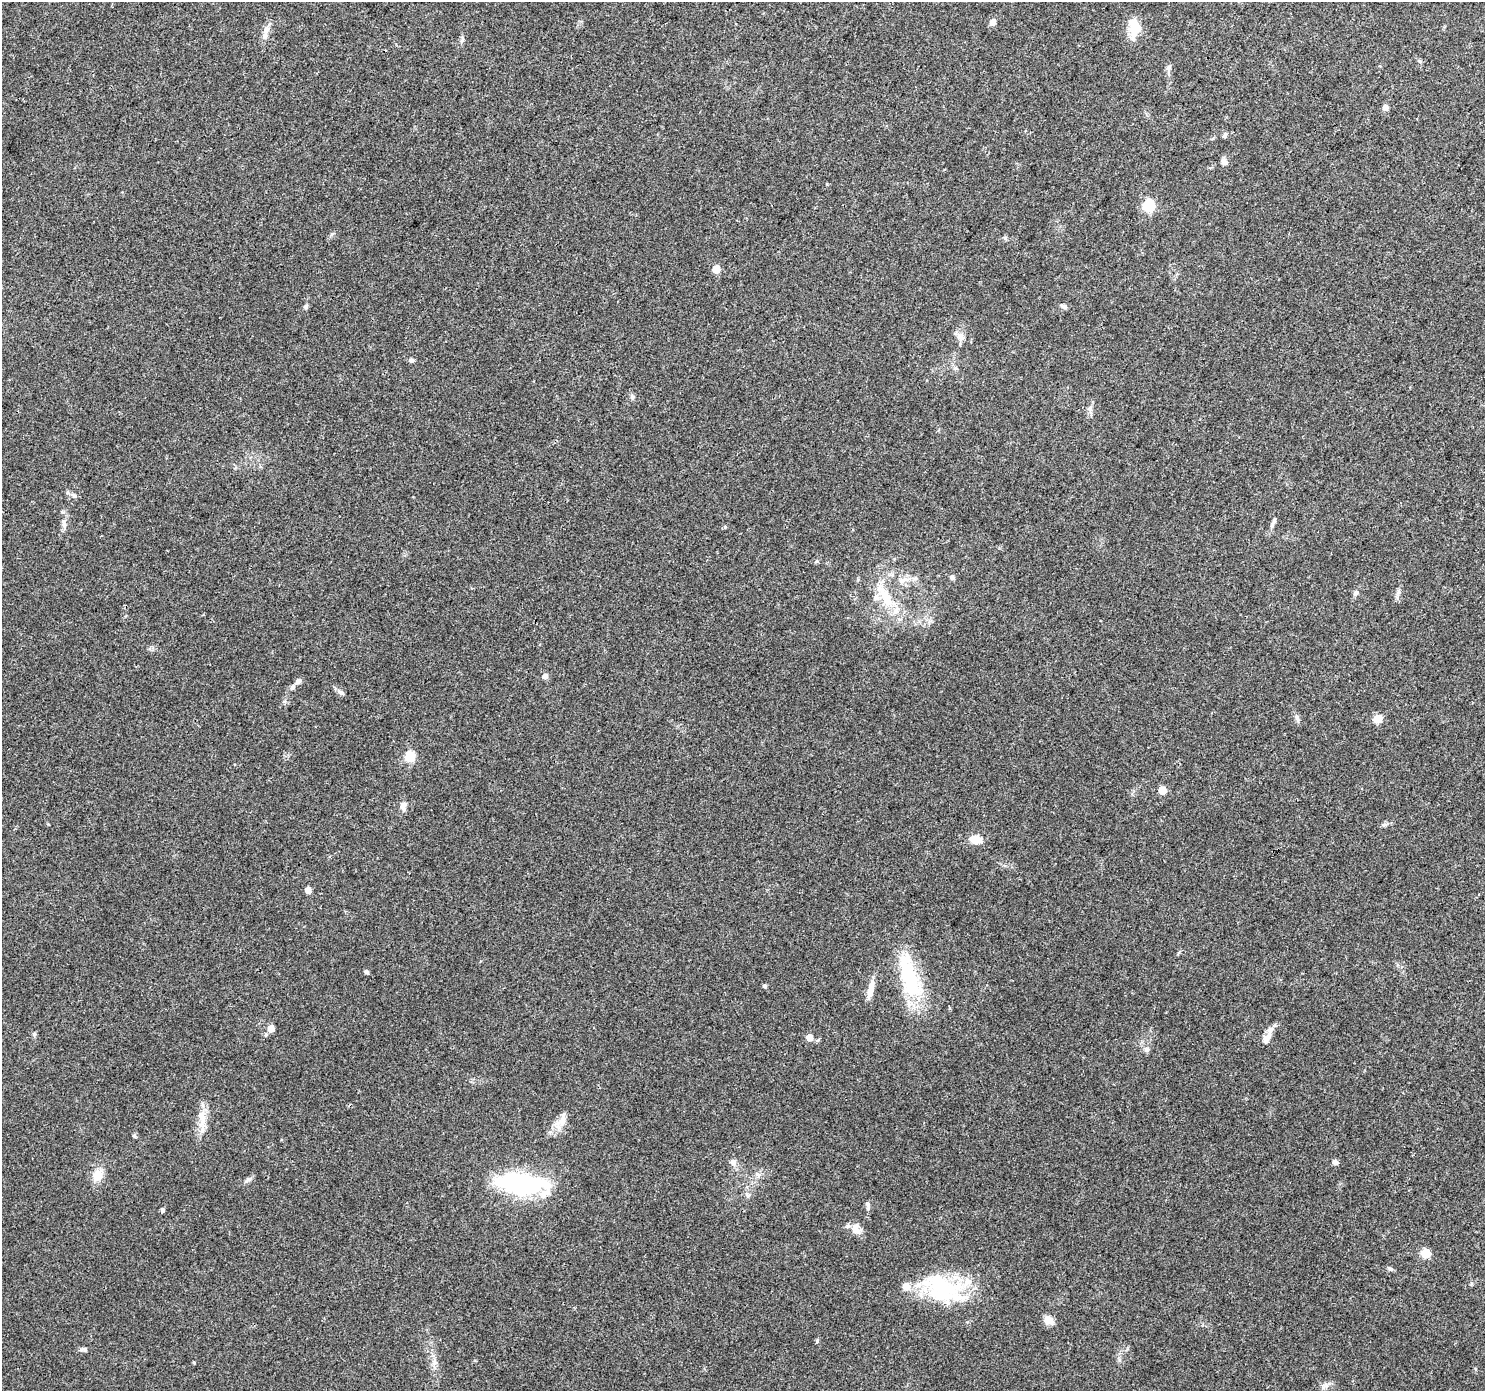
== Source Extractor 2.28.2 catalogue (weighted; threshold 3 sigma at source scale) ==
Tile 10 of 4 x 4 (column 2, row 3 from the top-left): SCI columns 1484-2966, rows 1575-2963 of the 5942 x 5993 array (HDU 1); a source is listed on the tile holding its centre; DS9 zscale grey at full resolution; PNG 1487 x 1393 px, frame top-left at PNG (2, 2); no overlay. Shown black and unused: <1% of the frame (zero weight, under 3 of 4 exposures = <1% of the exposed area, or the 3 px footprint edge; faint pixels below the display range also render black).
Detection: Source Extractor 2.28.2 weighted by HDU 2 'WHT'; one run over the whole footprint, this tile lists its part. Background 0.0446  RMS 0.0036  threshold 0.016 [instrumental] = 3 sigma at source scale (4.5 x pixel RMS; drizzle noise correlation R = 1.50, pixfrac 1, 0.0396/0.0396 arcsec/px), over >= 5 px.
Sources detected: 70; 3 inside a brighter object's white glare — not listed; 3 inside a brighter listed object's ellipse — not listed separately; the other 64 listed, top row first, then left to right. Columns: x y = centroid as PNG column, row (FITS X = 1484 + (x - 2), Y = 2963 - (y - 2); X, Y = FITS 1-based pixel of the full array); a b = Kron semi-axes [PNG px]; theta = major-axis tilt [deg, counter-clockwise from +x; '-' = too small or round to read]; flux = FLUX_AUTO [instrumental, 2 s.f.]
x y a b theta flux
993 22 7 6 - 1.9
1135 28 21 12 -89 8.2
265 35 10 7 -76 1.6
462 39 11 4 74 0.94
1168 67 8 6 87 0.99
1385 107 6 6 - 1.7
1225 136 7 5 49 0.75
1224 161 10 7 -59 1.4
1149 206 6 6 - 33
332 234 6 5 - 0.6
716 269 5 5 - 7.3
306 306 8 4 64 0.68
1064 306 11 4 -25 0.87
960 336 12 9 -60 2.2
411 360 6 6 - 0.87
632 397 8 5 -81 0.81
1090 409 9 6 82 1.3
74 496 7 4 -1 0.68
1274 521 11 5 73 1
64 524 8 6 -69 1.1
952 577 6 5 - 1
901 581 11 6 36 1.8
1399 592 6 6 - 0.88
1356 593 7 6 - 0.99
886 599 28 13 -63 11
545 676 6 5 - 1.6
298 681 7 6 - 1.3
293 686 7 5 74 0.78
1297 719 13 5 -76 1.1
1378 719 5 5 - 10
410 757 6 5 - 23
1162 790 5 5 - 7.7
403 805 11 8 82 1.8
1385 825 10 5 18 0.89
976 839 13 9 -9 4.6
308 890 5 5 - 3.2
366 972 5 4 - 0.89
910 981 58 24 -77 26
765 986 5 5 - 0.69
871 989 26 6 78 3.8
271 1028 5 5 - 4.3
34 1034 6 5 - 0.66
1268 1036 25 7 65 3.1
810 1037 5 5 - 4.1
1146 1049 7 7 - 1.1
202 1116 24 11 -83 5
562 1120 22 12 55 4.3
134 1135 6 5 - 0.59
733 1162 10 8 -62 1.6
1335 1162 7 6 - 1
98 1175 14 11 84 4.8
521 1184 53 21 -8 49
748 1195 7 4 18 0.65
868 1206 12 5 -81 0.98
162 1210 5 4 - 0.83
856 1229 16 10 -63 3.4
1425 1253 6 5 - 16
1390 1268 10 4 -23 0.72
943 1288 52 31 -13 27
1049 1320 13 9 -25 2.6
817 1341 5 5 - 0.47
84 1349 10 5 -15 0.86
194 1362 4 3 - 0.36
1325 1386 13 5 30 1.4
Unlisted compact peaks at least as high as the median listed source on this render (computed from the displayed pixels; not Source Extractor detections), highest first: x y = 725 527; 342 693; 1119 1360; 63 512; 248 1179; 1005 238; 1471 1283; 817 561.